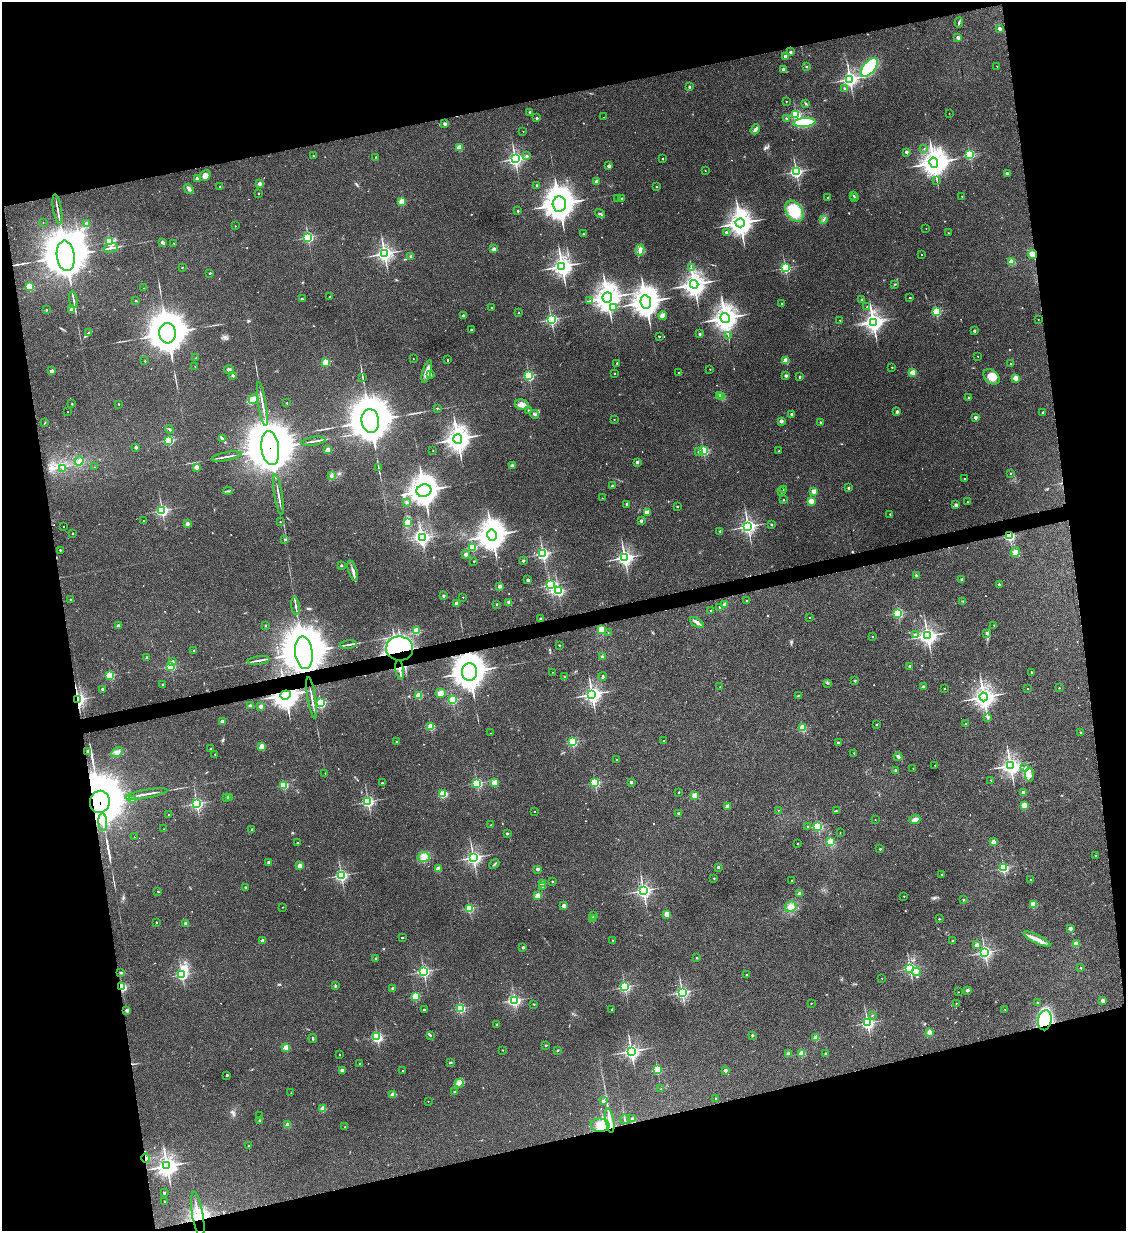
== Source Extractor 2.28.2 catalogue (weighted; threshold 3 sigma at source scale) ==
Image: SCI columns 161-4655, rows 4-4916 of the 4918 x 4927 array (HDU 1 of 3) = the unmasked area's bounding box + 8 px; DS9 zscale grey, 4 x 4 block average (1 PNG px = mean of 4 x 4 image px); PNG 1128 x 1233 px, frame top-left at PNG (2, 2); each listed source drawn as its Kron ellipse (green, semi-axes under 4 px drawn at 4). Shown black and unused: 27% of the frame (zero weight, under 3 of 4 exposures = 2% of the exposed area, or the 3 px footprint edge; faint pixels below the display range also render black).
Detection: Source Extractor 2.28.2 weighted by HDU 2 'WHT'. Background 0.0787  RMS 0.0057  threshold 0.0256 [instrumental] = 3 sigma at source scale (4.5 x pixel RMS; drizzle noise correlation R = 1.50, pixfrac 1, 0.05/0.05 arcsec/px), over >= 5 px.
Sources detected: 655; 2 too faint to see at this stretch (4 x 4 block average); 12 inside a brighter object's white glare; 6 cosmic-ray / hot-pixel residue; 2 long thin detections or spike segments (spike, bleed or trail) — neither listed nor drawn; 2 coinciding with a brighter row at this scale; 9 inside a brighter listed object's ellipse — not listed separately; of the other 622, all 500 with FLUX_AUTO >= 1.57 (the completeness limit of this list) listed and drawn (122 fainter detections not listed), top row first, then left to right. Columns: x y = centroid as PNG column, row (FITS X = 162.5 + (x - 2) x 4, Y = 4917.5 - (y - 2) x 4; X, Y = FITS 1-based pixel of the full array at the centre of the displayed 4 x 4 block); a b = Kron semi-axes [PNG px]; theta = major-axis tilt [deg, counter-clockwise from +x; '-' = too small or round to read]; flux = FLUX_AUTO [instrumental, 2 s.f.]
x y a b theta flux
959 22 5 2 - 4
1000 28 2 2 - 33
958 37 2 2 - 31
790 52 2 2 - 19
785 56 2 2 - 35
997 66 2 2 - 1.7
807 67 2 2 - 3.8
869 67 11 6 49 240
783 69 2 2 - 19
850 79 3 2 - 1200
689 87 2 2 - 13
844 88 2 2 - 7.1
786 101 2 2 - 3.6
806 103 4 2 - 3.2
530 112 3 3 - 4.7
949 113 2 2 - 1.9
796 114 2 2 - 470
603 117 2 2 - 1.7
537 118 2 2 - 17
786 118 2 2 - 6.2
804 122 11 4 5 140
445 124 2 2 - 27
755 129 5 3 - 10
523 131 2 2 - 2.3
459 147 2 2 - 100
924 149 2 2 - 2.2
906 152 2 2 - 27
969 155 2 2 - 480
313 156 2 2 - 6
526 156 2 2 - 9.9
376 157 2 2 - 1.8
515 159 3 3 - 770
662 159 2 2 - 6.3
934 163 5 4 - 3300
609 166 2 2 - 33
705 171 2 2 - 1.6
796 172 2 2 - 750
1007 174 2 2 - 22
205 176 6 5 - 15
197 178 2 2 - 49
937 181 3 2 - 1.7
596 182 2 2 - 52
260 184 2 2 - 48
536 185 2 2 - 8.1
220 186 2 2 - 7.3
657 187 2 2 - 7.7
189 189 5 3 - 11
258 193 2 2 - 4.9
853 195 2 2 - 3.2
962 196 2 2 - 2.2
855 197 2 2 - 9.3
621 198 2 2 - 12
828 198 2 2 - 13
618 199 2 2 - 2
402 201 2 2 - 160
559 204 7 6 - 5600
57 209 15 2 -80 10
518 211 2 2 - 6.8
794 211 11 8 -56 100
600 214 5 2 - 4.9
824 219 2 2 - 2
43 223 2 2 - 2.2
87 223 2 2 - 48
740 223 4 4 - 3000
235 226 2 2 - 2.3
926 228 2 2 - 1.6
726 232 2 2 - 14
948 233 2 2 - 2
583 234 2 2 - 8
308 237 2 2 - 580
110 242 2 2 - 390
162 242 2 2 - 18
174 243 2 2 - 3.6
111 248 7 2 14 7.8
494 249 2 2 - 41
640 250 5 3 - 17
384 253 3 3 - 1100
921 254 2 2 - 2.7
1032 254 4 3 - 30
66 256 15 9 -82 21000
411 256 2 2 - 31
1012 262 2 2 - 140
562 266 4 3 - 1800
182 267 2 2 - 4.1
691 268 3 2 - 2.9
785 268 2 2 - 510
210 273 2 2 - 8.4
694 284 4 4 - 2800
895 284 2 2 - 2.2
29 287 2 2 - 200
144 288 2 2 - 1.8
330 297 2 2 - 6
607 297 5 4 - 3900
910 298 2 2 - 7.8
302 299 2 2 - 6.3
861 299 2 2 - 7.6
73 300 8 2 -80 7.6
136 301 2 2 - 6.6
589 301 2 2 - 1.7
646 302 6 5 - 4200
781 304 2 2 - 7.4
492 307 2 2 - 7.9
867 307 2 2 - 5.3
613 308 2 2 - 4.6
72 309 2 2 - 61
46 310 2 2 - 5.5
518 312 2 2 - 4.4
936 312 2 2 - 350
463 316 2 2 - 24
663 316 4 4 - 8.9
725 318 5 4 - 3000
551 319 2 2 - 690
1038 319 2 2 - 1.6
840 320 2 2 - 3.8
873 322 3 3 - 1200
471 330 2 2 - 21
974 331 2 2 - 17
88 333 4 2 - 5.2
167 333 10 8 -86 11000
700 334 2 2 - 22
659 336 2 2 - 8.4
728 336 3 2 - 2.1
978 356 2 2 - 2.1
196 358 2 2 - 5.8
413 359 2 2 - 1.7
447 360 3 2 - 1.6
145 361 2 2 - 2.2
786 361 2 2 - 130
326 362 2 2 - 200
617 363 3 2 - 2.3
1010 363 2 2 - 5.4
195 366 2 2 - 2
892 367 2 2 - 5.1
710 369 2 2 - 3.5
229 370 5 3 - 7.5
51 371 2 2 - 44
427 372 11 4 73 27
912 372 2 2 - 140
614 373 2 2 - 4.9
679 373 2 2 - 1.9
233 375 2 2 - 21
430 375 2 2 - 13
529 376 2 2 - 470
786 376 2 2 - 29
363 377 4 2 - 3.3
799 377 2 2 - 13
992 377 9 6 -40 36
1016 378 2 2 - 95
720 395 2 2 - 14
722 397 2 2 - 170
969 397 2 2 - 7.1
253 399 5 4 - 17
287 403 2 2 - 5.9
72 404 2 2 - 4.6
118 404 2 2 - 3.1
262 404 22 2 -81 17
522 405 7 5 -12 19
437 408 2 2 - 5.1
528 410 2 2 - 12
68 412 2 2 - 1.6
897 412 2 2 - 26
1043 412 2 2 - 11
535 414 4 3 - 6
791 414 2 2 - 21
975 417 2 2 - 36
614 419 2 2 - 3.8
370 421 12 8 -84 16000
781 421 2 2 - 48
820 422 2 2 - 7.6
45 423 2 2 - 2
170 429 4 2 - 4.2
222 439 3 3 - 5.1
458 439 5 4 - 3100
169 440 2 2 - 360
314 441 12 2 9 10
136 447 2 2 - 21
270 448 17 9 -82 30000
328 450 2 2 - 80
433 451 2 2 - 3.2
703 451 2 2 - 450
779 451 2 2 - 6.1
698 452 2 2 - 4.7
226 457 15 2 11 11
79 461 5 3 - 9.5
637 462 2 2 - 26
512 466 2 2 - 40
94 467 2 2 - 3
196 467 2 2 - 70
63 468 2 2 - 5.8
378 468 3 2 - 2
1010 473 2 2 - 7.2
331 476 2 2 - 2.9
964 478 2 2 - 3.1
612 486 2 2 - 24
848 488 2 2 - 19
783 490 2 2 - 3.3
228 491 4 2 - 4.6
424 491 7 6 - 4500
813 491 2 2 - 77
781 492 2 2 - 11
278 495 21 2 -80 15
602 498 2 2 - 3
784 500 2 2 - 5.5
811 501 2 2 - 140
407 502 2 2 - 14
967 502 2 2 - 5.3
627 504 2 2 - 18
956 505 2 2 - 28
677 506 2 2 - 7.9
162 511 2 2 - 630
647 512 2 2 - 65
890 514 3 2 - 2.2
143 521 2 2 - 4.3
641 521 2 2 - 28
280 522 2 2 - 3.5
407 522 2 2 - 2.4
187 524 2 2 - 48
771 525 2 2 - 14
748 526 3 3 - 1100
63 527 2 2 - 1.9
720 531 3 2 - 1.9
73 533 2 2 - 6.9
492 535 6 4 -78 3900
1010 536 2 2 - 470
422 538 2 2 - 730
285 539 2 2 - 3.8
472 547 2 2 - 240
60 550 2 2 - 6.8
1015 552 5 4 - 20
466 554 2 2 - 38
543 554 2 2 - 620
625 558 3 3 - 1200
523 560 2 2 - 16
474 561 2 2 - 5.9
341 565 2 2 - 14
353 571 11 3 -73 14
916 575 2 2 - 11
962 579 2 2 - 21
528 580 2 2 - 29
999 584 2 2 - 9.8
550 585 2 2 - 620
499 586 2 2 - 38
558 591 2 2 - 590
443 596 2 2 - 20
463 597 2 2 - 3.8
70 599 2 2 - 7.1
747 600 2 2 - 4.2
963 601 2 2 - 1.6
509 602 2 2 - 58
457 603 2 2 - 49
496 604 2 2 - 9.2
725 604 2 2 - 59
295 606 9 2 -82 9.5
720 607 2 2 - 15
711 611 2 2 - 12
898 613 2 2 - 470
809 618 2 2 - 4.6
541 619 2 2 - 18
697 622 8 3 -34 14
994 625 2 2 - 3.7
118 626 2 2 - 32
265 626 2 2 - 9.4
601 630 2 2 - 220
416 631 2 2 - 200
608 633 2 2 - 1.8
987 633 2 2 - 12
915 634 3 2 - 4
927 636 3 3 - 1400
872 637 2 2 - 3.9
348 644 8 2 9 8.1
559 645 2 2 - 8
400 648 13 12 - 570
194 651 2 2 - 10
304 653 16 8 -83 23000
147 657 2 2 - 13
602 657 2 2 - 23
259 660 11 2 8 10
173 661 2 2 - 5.7
171 666 2 2 - 360
910 666 2 2 - 15
400 670 10 2 -80 11
469 672 8 7 - 5700
552 672 2 2 - 2.1
1031 672 2 2 - 6.9
110 675 2 2 - 280
603 676 4 2 - 4.7
565 677 2 2 - 22
855 681 2 2 - 17
828 683 3 2 - 2.4
163 684 2 2 - 4.3
720 686 2 2 - 3.1
924 687 2 2 - 33
944 688 2 2 - 7.4
1059 688 2 2 - 5.9
102 689 2 2 - 19
1027 689 2 2 - 2.6
440 693 5 4 - 18
592 694 3 3 - 1300
286 695 5 4 - 2900
418 695 2 2 - 160
798 695 3 2 - 2.1
984 697 4 4 - 2100
312 698 21 2 -80 12
78 699 2 2 - 830
452 700 2 2 - 280
321 703 2 2 - 430
250 706 2 2 - 42
261 706 2 2 - 39
988 717 2 2 - 21
222 722 2 2 - 43
876 724 2 2 - 8.2
965 724 2 2 - 7.7
431 727 2 2 - 200
802 728 2 2 - 190
1080 732 2 2 - 5.9
490 733 2 2 - 2.9
663 741 2 2 - 3.6
397 742 2 2 - 16
572 742 2 2 - 420
838 743 2 2 - 10
262 747 2 2 - 87
211 749 2 2 - 11
88 751 2 2 - 32
117 752 6 3 32 12
854 753 2 2 - 3.9
215 754 2 2 - 3.1
898 757 4 3 - 9.2
616 759 2 2 - 2
935 765 2 2 - 3.5
1010 765 3 3 - 1400
913 768 2 2 - 1.7
1025 768 3 2 - 3.5
896 770 2 2 - 18
325 773 2 2 - 1.7
1030 775 7 4 -82 14
991 780 2 2 - 2.6
631 782 2 2 - 27
382 783 2 2 - 8.3
477 783 2 2 - 470
494 783 2 2 - 120
595 783 2 2 - 410
284 785 2 2 - 270
679 792 2 2 - 6.5
1023 792 2 2 - 30
146 794 21 2 10 17
442 794 2 2 - 130
695 796 2 2 - 130
227 797 2 2 - 36
230 797 3 2 - 5.8
133 800 2 2 - 34
100 802 11 10 - 18000
368 802 2 2 - 600
197 804 2 2 - 660
1024 805 2 2 - 130
728 806 2 2 - 58
778 810 2 2 - 1.9
534 811 2 2 - 3.7
836 811 2 2 - 6.4
678 813 2 2 - 15
169 815 2 2 - 2.5
875 819 2 2 - 1.7
915 820 5 3 - 20
103 822 9 2 -86 590
491 825 2 2 - 1.7
808 826 2 2 - 4
818 826 2 2 - 410
163 829 2 2 - 2.2
252 829 2 2 - 9.3
840 833 2 2 - 2
507 834 2 2 - 15
134 837 2 2 - 1.6
831 842 2 2 - 290
993 842 2 2 - 56
297 843 2 2 - 4.9
798 844 2 2 - 6.9
880 849 2 2 - 11
1096 856 2 2 - 2.1
424 857 6 5 - 20
473 857 3 3 - 980
269 862 2 2 - 35
494 864 5 2 - 3.9
300 866 2 2 - 73
718 867 2 2 - 15
1003 868 2 2 - 510
438 869 2 2 - 74
538 869 2 2 - 34
341 875 2 2 - 680
942 875 2 2 - 10
714 878 2 2 - 6.1
1031 879 2 2 - 2.2
792 880 2 2 - 6.7
552 881 2 2 - 3.6
542 884 2 2 - 90
543 886 2 2 - 7.6
245 887 2 2 - 7.1
158 891 2 2 - 5.6
643 891 3 2 - 920
800 893 2 2 - 55
537 896 2 2 - 110
904 896 2 2 - 3.8
963 900 2 2 - 11
1033 904 2 2 - 180
564 906 2 2 - 60
282 907 2 2 - 1.8
790 907 6 5 - 16
469 908 2 2 - 300
667 914 2 2 - 120
594 915 2 2 - 6.6
593 919 2 2 - 71
939 919 2 2 - 6.2
156 922 2 2 - 4.5
186 924 2 2 - 36
1070 928 2 2 - 43
402 937 2 2 - 7.8
1037 939 15 3 -27 24
612 940 2 2 - 2.9
263 941 2 2 - 43
952 941 2 2 - 5.5
1076 944 2 2 - 100
977 945 2 2 - 46
523 948 2 2 - 13
985 952 2 2 - 800
376 958 2 2 - 3.9
697 958 2 2 - 7.4
910 968 2 2 - 610
1081 968 2 2 - 6
424 971 2 2 - 580
916 972 4 2 - 5.8
121 973 2 2 - 14
182 974 3 2 - 610
747 975 2 2 - 4.3
882 978 2 2 - 3.3
335 986 3 3 - 3.7
122 987 2 2 - 430
625 987 2 2 - 490
393 988 2 2 - 26
968 990 2 2 - 31
682 992 2 2 - 640
958 992 2 2 - 2.6
415 997 2 2 - 270
515 1001 2 2 - 460
1103 1001 2 2 - 56
811 1003 2 2 - 3.9
956 1003 2 2 - 1.6
1037 1003 2 2 - 7.1
534 1004 2 2 - 1.7
460 1008 2 2 - 390
1005 1009 2 2 - 2.6
127 1010 2 2 - 37
424 1010 2 2 - 15
611 1010 2 2 - 6.2
872 1015 2 2 - 3.2
1045 1020 10 7 80 480
867 1023 2 2 - 750
497 1024 2 2 - 15
929 1032 2 2 - 67
430 1035 2 2 - 3.3
752 1035 2 2 - 15
377 1036 2 2 - 310
313 1038 4 2 - 4.3
816 1038 2 2 - 91
546 1045 2 2 - 6.4
286 1047 2 2 - 140
503 1050 2 2 - 3.5
558 1050 2 2 - 13
631 1051 3 3 - 1000
802 1053 2 2 - 160
339 1054 2 2 - 2.3
788 1054 2 2 - 34
826 1054 2 2 - 17
450 1063 3 2 - 2.3
360 1064 2 2 - 11
657 1069 2 2 - 290
342 1070 2 2 - 35
403 1070 2 2 - 3.5
725 1070 2 2 - 31
227 1075 2 2 - 18
459 1083 4 3 - 12
661 1089 2 2 - 5.8
454 1092 2 2 - 7.5
291 1093 2 2 - 2
393 1095 2 2 - 86
716 1098 2 2 - 8.8
428 1101 2 2 - 2.2
603 1101 2 2 - 25
323 1109 2 2 - 120
260 1116 2 2 - 1.7
625 1119 5 2 - 3.2
633 1119 2 2 - 42
260 1120 2 2 - 18
610 1121 12 3 -81 24
288 1125 2 2 - 96
600 1125 9 6 -2 31
345 1127 2 2 - 3.8
249 1146 2 2 - 9.8
146 1158 5 2 - 4.7
167 1166 4 3 - 1800
164 1193 2 2 - 14
165 1202 2 2 - 3.8
198 1215 23 5 -80 58
Overlapping masked pixels (flux is a lower limit): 14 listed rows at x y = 1032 254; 270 448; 1010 536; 400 648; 304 653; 400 670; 469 672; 286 695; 78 699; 100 802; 122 987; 1045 1020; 146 1158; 198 1215
Diffuse or blended objects may show on this block-average render without a row.